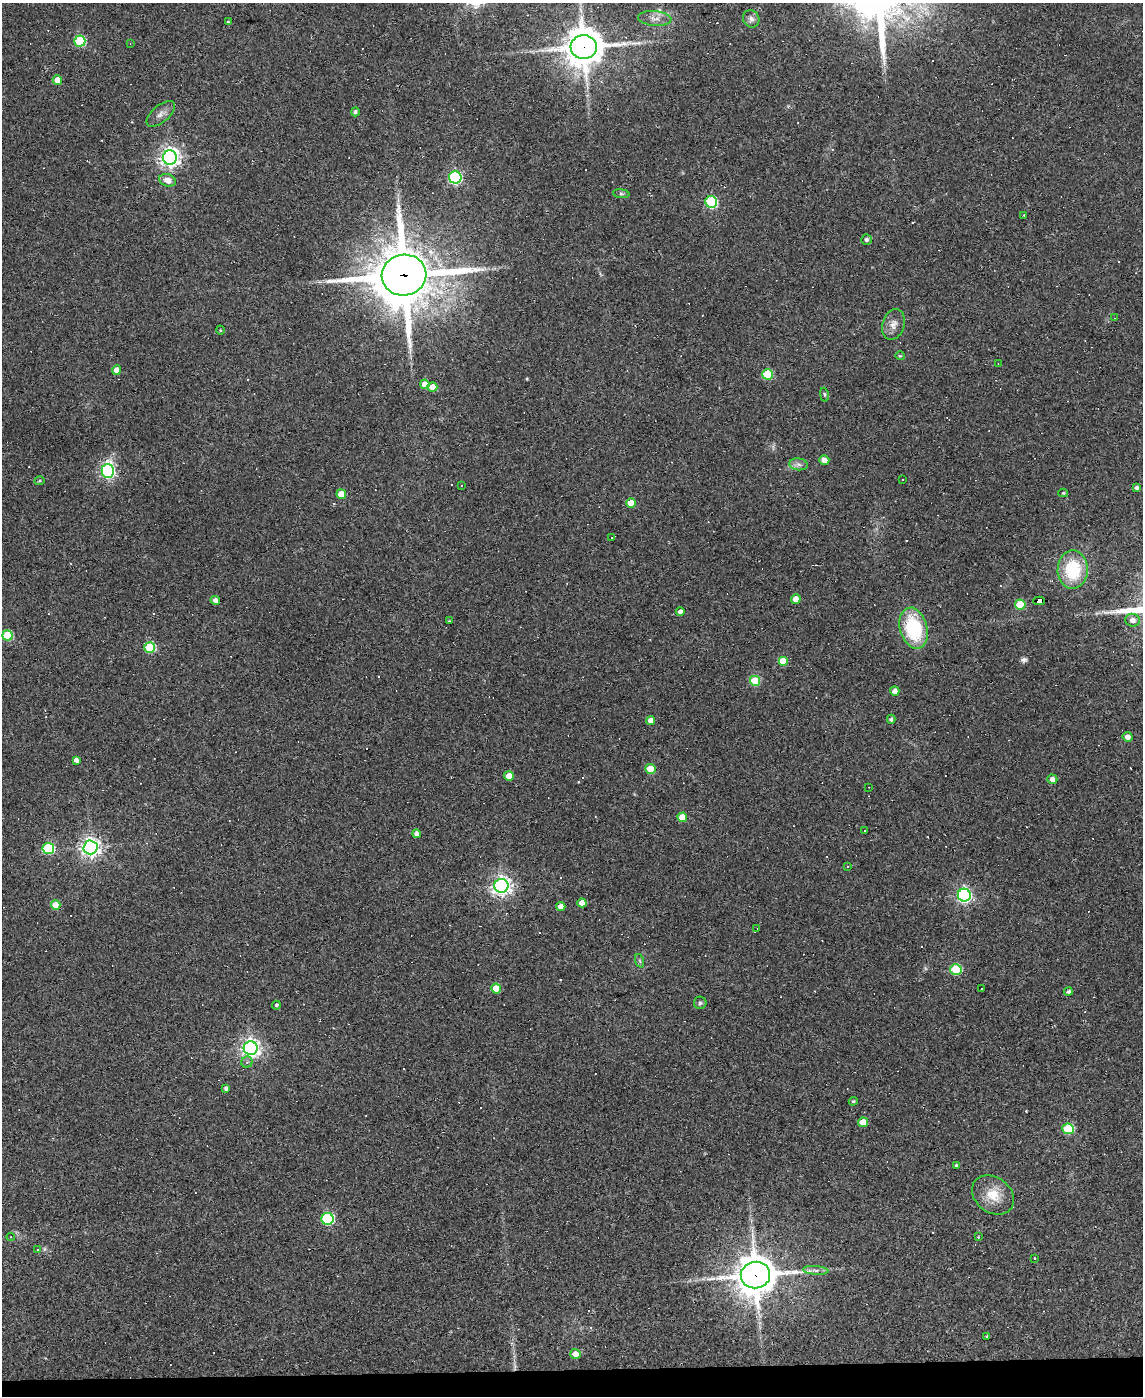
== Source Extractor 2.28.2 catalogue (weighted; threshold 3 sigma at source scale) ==
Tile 10 of 4 x 3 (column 2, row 3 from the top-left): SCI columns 1142-2282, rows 231-1624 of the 4564 x 4539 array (HDU 1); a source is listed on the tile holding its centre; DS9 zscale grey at full resolution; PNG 1145 x 1398 px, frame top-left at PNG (2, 3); each listed source drawn as its Kron ellipse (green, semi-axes under 4 px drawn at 4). Shown black and unused: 2% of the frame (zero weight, under 2 of 3 exposures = <1% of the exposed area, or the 3 px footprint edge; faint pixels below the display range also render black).
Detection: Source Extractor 2.28.2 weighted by HDU 2 'WHT'; one run over the whole footprint, this tile lists its part. Background 0.0835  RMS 0.0074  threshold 0.0335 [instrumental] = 3 sigma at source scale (4.5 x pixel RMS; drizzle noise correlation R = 1.50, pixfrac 1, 0.05/0.05 arcsec/px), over >= 5 px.
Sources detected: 146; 50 cosmic-ray / hot-pixel residue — neither listed nor drawn; the other 96 listed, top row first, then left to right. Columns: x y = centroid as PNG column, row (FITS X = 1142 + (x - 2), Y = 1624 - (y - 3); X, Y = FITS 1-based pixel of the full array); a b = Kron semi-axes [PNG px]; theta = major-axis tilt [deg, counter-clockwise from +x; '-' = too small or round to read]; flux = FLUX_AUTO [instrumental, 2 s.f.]
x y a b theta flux
655 18 17 7 -5 5.6
751 19 9 8 - 3.3
228 22 3 3 - 0.75
80 41 5 5 - 57
130 43 3 2 - 0.52
584 47 13 12 - 1900
57 80 5 4 - 8.3
355 112 4 4 - 1.8
161 114 17 8 40 4.7
170 157 7 7 - 400
455 177 6 6 - 110
167 180 8 6 -18 7.2
621 194 8 4 -7 1.3
711 202 6 6 - 76
1024 215 2 2 - 0.61
866 240 5 5 - 1.8
404 275 22 20 10 4800
1115 318 3 2 - 0.42
893 324 15 11 72 6.4
220 330 4 3 - 0.58
900 356 5 4 - 0.83
998 364 3 2 - 0.45
117 370 4 4 - 6.1
768 374 5 5 - 37
425 384 5 4 - 6
432 387 5 4 - 8.5
824 395 7 3 -81 0.97
824 460 5 5 - 5.5
798 464 9 6 -7 2.8
108 471 7 6 - 180
903 480 3 3 - 1.4
40 481 5 3 - 0.81
461 485 3 3 - 2.8
1137 488 3 3 - 1.9
1063 493 5 4 - 0.98
341 494 5 4 - 11
631 503 5 4 - 12
611 537 3 3 - 1.2
1073 570 19 15 88 37
796 599 5 4 - 7.1
215 600 5 4 - 3.2
1039 601 6 4 -2 65
1020 605 5 5 - 24
680 612 4 4 - 3.5
1133 620 7 6 - 4.1
449 621 3 3 - 0.61
913 628 21 13 -75 51
7 635 5 5 - 42
150 647 5 5 - 50
783 661 5 5 - 14
755 681 5 5 - 31
895 691 4 4 - 4
891 719 4 4 - 1.7
651 720 4 4 - 6.1
1128 737 5 5 - 4.7
76 760 4 4 - 3.2
650 769 5 5 - 16
509 776 5 4 - 9
1052 779 5 4 - 4.2
869 787 3 2 - 0.44
682 817 5 4 - 16
864 830 3 3 - 3.8
416 834 4 4 - 2.9
90 847 7 7 - 390
48 848 6 5 - 64
847 866 3 3 - 0.82
501 886 7 7 - 380
964 895 6 6 - 200
582 903 4 4 - 5.7
56 905 5 4 - 14
561 906 4 4 - 5.3
757 929 4 3 - 11
640 961 7 4 -71 1.2
956 969 5 5 - 43
496 989 5 5 - 15
982 989 2 2 - 0.62
1068 991 4 3 - 1.9
700 1003 6 6 - 1.5
276 1005 4 4 - 1.3
251 1048 7 7 - 340
247 1062 5 5 - 1.5
226 1088 4 3 - 2
853 1101 5 3 - 0.81
863 1122 5 4 - 13
1068 1129 5 5 - 46
956 1165 3 3 - 0.69
993 1195 23 17 -37 16
328 1219 6 6 - 85
11 1237 4 4 - 0.63
978 1237 3 3 - 0.57
37 1249 3 3 - 3.7
1034 1258 3 3 - 1.5
816 1270 13 4 -3 2.9
755 1275 15 13 8 1900
987 1336 3 3 - 0.74
575 1354 5 5 - 5.8
Overlapping masked pixels (flux is a lower limit): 4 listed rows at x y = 584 47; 404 275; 1039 601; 755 1275
Unlisted compact peaks at least as high as the median listed source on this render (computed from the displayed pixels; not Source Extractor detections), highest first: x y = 1024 660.